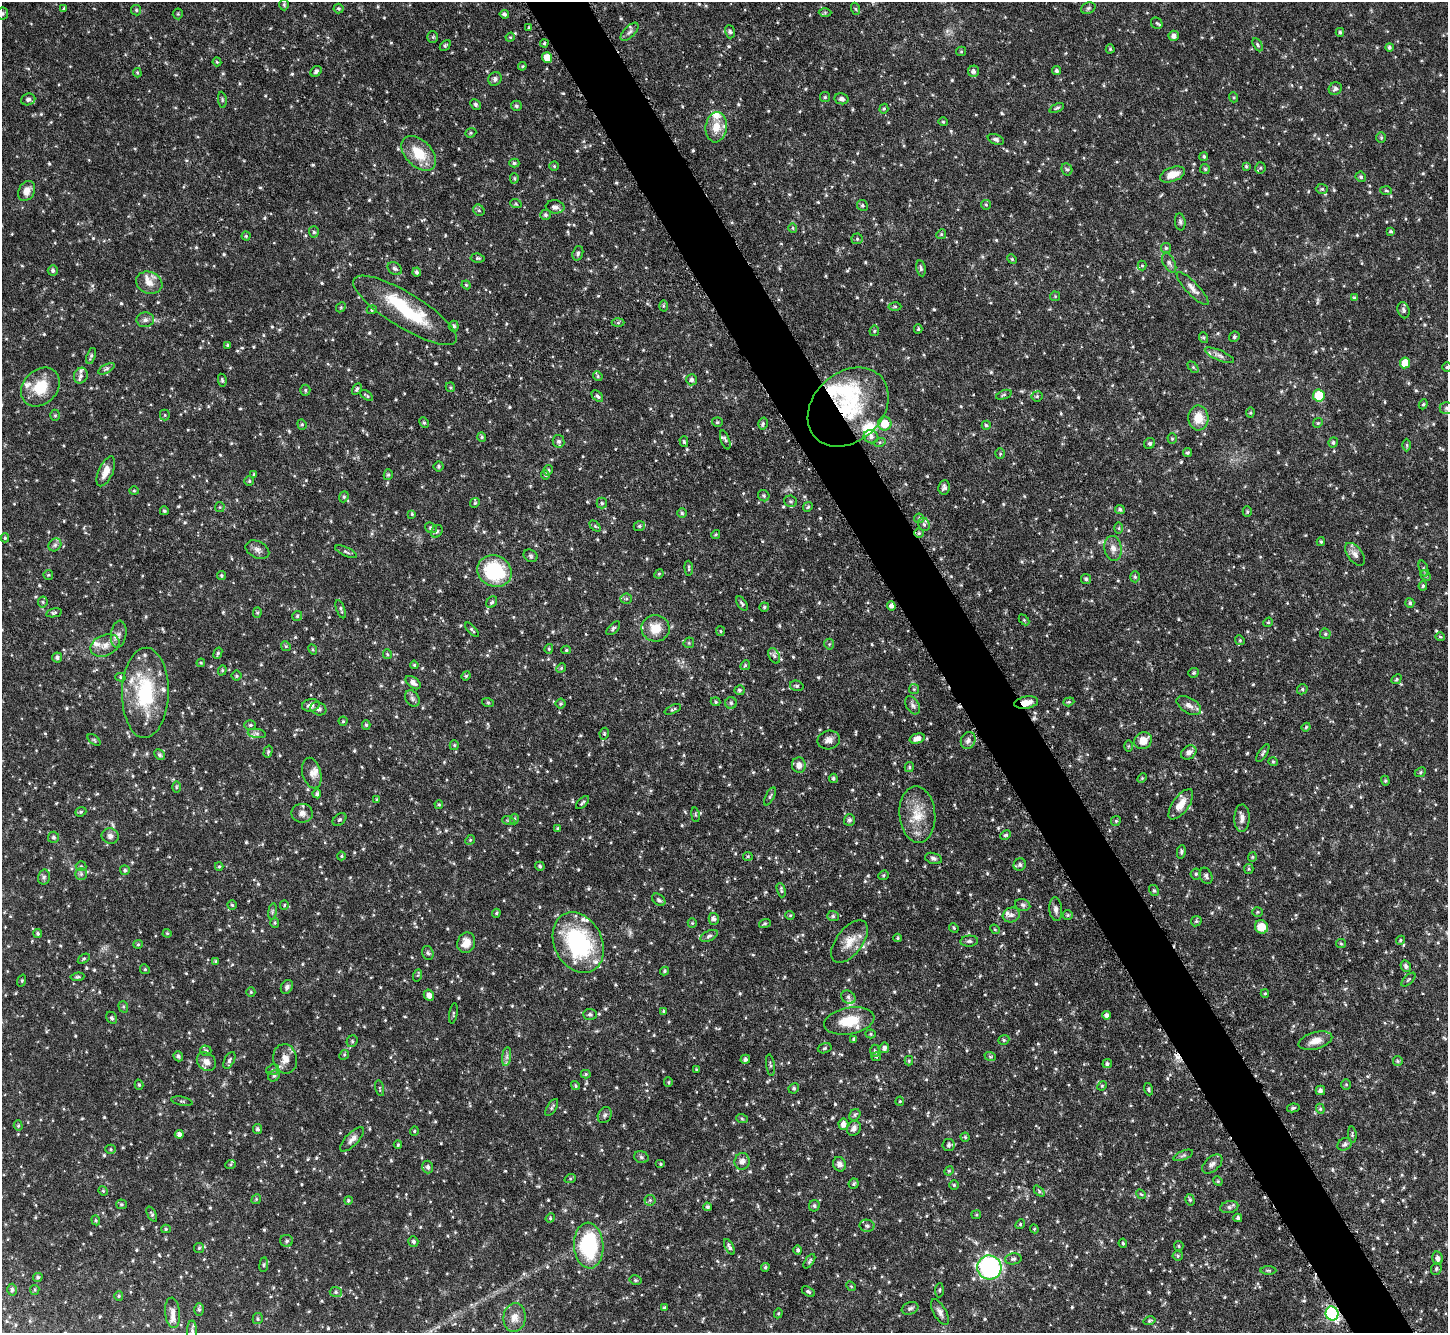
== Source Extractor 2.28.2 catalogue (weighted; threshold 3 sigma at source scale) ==
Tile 6 of 4 x 4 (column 2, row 2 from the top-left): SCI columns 1452-2897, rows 2962-4292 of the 5793 x 5782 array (HDU 1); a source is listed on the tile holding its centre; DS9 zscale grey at full resolution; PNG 1450 x 1335 px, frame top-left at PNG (2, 2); each listed source drawn as its Kron ellipse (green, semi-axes under 4 px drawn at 4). Shown black and unused: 4% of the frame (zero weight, under 4 of 8 exposures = <1% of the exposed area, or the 3 px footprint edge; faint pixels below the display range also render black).
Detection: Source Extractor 2.28.2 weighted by HDU 2 'WHT'; one run over the whole footprint, this tile lists its part. Background 0.0966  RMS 0.0043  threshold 0.0174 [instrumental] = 3 sigma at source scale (4.09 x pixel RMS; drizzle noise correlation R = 1.36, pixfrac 0.8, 0.05/0.05 arcsec/px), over >= 5 px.
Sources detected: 843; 1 inside a brighter object's white glare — neither listed nor drawn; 24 inside a brighter listed object's ellipse — not listed separately; of the other 818, all 500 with FLUX_AUTO >= 0.464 (the completeness limit of this list) listed and drawn (318 fainter detections not listed), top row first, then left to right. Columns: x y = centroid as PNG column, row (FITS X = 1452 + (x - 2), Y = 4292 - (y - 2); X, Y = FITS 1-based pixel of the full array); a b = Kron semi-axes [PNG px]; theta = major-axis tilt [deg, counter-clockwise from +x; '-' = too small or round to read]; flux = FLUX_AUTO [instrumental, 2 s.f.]
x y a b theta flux
284 4 6 5 - 0.62
1088 8 7 5 22 0.77
64 9 4 3 - 0.51
338 9 5 5 - 0.64
856 9 6 4 -70 0.47
136 10 5 5 - 0.63
825 12 6 4 1 0.57
3 14 6 5 - 0.68
178 14 5 5 - 0.55
504 14 5 4 - 0.89
1157 23 6 5 - 0.74
529 27 3 3 - 0.49
630 32 11 5 46 1.4
730 32 7 5 -73 0.7
1340 32 4 4 - 0.64
1174 36 5 5 - 1.7
433 37 5 5 - 0.62
510 37 5 4 - 0.5
544 43 4 3 - 0.51
1258 45 7 4 -62 0.72
445 46 6 4 48 0.65
1389 47 4 4 - 0.74
1110 49 4 4 - 0.52
961 51 5 4 - 0.54
547 57 5 5 - 5.8
217 62 4 4 - 0.5
522 66 4 4 - 0.49
316 71 6 5 - 0.93
973 71 5 5 - 1.2
1056 71 4 4 - 0.86
137 73 5 4 - 0.52
495 79 7 6 - 1.2
1335 89 7 6 - 0.98
825 97 5 5 - 0.62
1233 97 5 3 - 0.51
28 99 7 6 - 1.3
842 99 7 5 -12 1.2
222 100 8 4 -82 0.66
475 104 6 4 -47 0.89
516 106 5 5 - 0.84
1057 108 8 4 25 0.68
884 109 5 4 - 0.55
943 122 4 4 - 0.47
716 127 15 10 84 5.9
471 133 6 4 21 0.6
1381 138 5 4 - 0.54
996 139 8 5 -22 1.1
419 153 21 13 -45 10
1204 156 4 4 - 0.73
514 163 5 4 - 0.65
554 166 4 4 - 0.49
1246 166 4 3 - 0.53
1260 168 5 5 - 0.68
1067 169 6 5 - 0.76
1205 169 5 5 - 0.62
1172 174 13 7 20 4.8
1361 177 5 4 - 0.76
514 178 5 4 - 0.6
1322 189 6 5 - 0.73
1386 190 6 4 -3 0.52
27 191 10 8 61 3.4
516 204 6 4 -19 0.52
862 205 6 5 - 0.74
986 205 5 4 - 0.49
555 207 9 6 -6 1.4
479 210 6 5 - 0.69
546 215 5 5 - 0.83
1180 222 8 5 -83 0.87
793 228 5 4 - 0.52
1391 231 3 3 - 0.54
314 232 5 5 - 0.89
941 234 5 4 - 0.56
246 236 4 4 - 0.53
857 239 5 5 - 0.57
1166 248 5 5 - 0.63
578 253 7 5 71 0.85
478 258 7 4 -6 0.69
1012 259 5 4 - 0.51
1169 263 10 6 -62 1.3
1142 266 5 4 - 0.49
395 268 8 5 -32 0.95
921 268 8 4 -79 0.92
53 270 5 5 - 0.85
417 272 4 4 - 0.83
149 283 13 11 -21 3.5
466 285 4 4 - 0.47
1192 289 22 6 -47 2.8
1055 296 5 5 - 0.49
1354 298 4 4 - 0.7
663 306 5 3 - 0.48
895 306 6 4 -1 0.58
341 307 5 4 - 0.48
372 310 5 4 - 0.5
405 310 60 17 -31 25
1404 310 8 5 -75 0.96
145 320 9 7 6 1.5
618 323 6 4 2 0.64
454 326 5 5 - 0.89
918 329 4 4 - 0.55
874 331 5 5 - 0.54
1234 337 5 5 - 0.73
1204 338 5 3 - 0.52
228 345 4 3 - 0.53
1219 355 16 5 -23 1.6
91 356 8 4 71 0.81
1405 363 5 5 - 6.6
1193 367 6 4 -46 0.61
1447 367 4 4 - 0.54
106 369 9 4 30 0.82
81 376 8 6 65 1.5
598 376 5 4 - 0.51
222 380 6 4 -80 0.62
691 380 5 5 - 1.3
40 387 21 17 46 11
450 387 5 4 - 0.5
357 389 6 4 60 0.8
305 390 5 5 - 0.62
367 395 7 3 -37 0.59
1004 395 8 4 21 0.64
597 396 7 4 -45 0.95
1037 396 5 5 - 0.58
1319 396 6 5 - 14
1423 404 5 4 - 0.6
848 407 45 34 43 37
1446 408 7 5 0 0.88
1250 413 5 4 - 0.51
55 415 5 4 - 0.57
165 415 5 5 - 0.55
1198 418 12 10 -89 6.4
717 422 5 4 - 0.6
424 423 5 4 - 0.56
763 423 6 4 74 0.73
1318 423 5 4 - 0.53
302 424 5 4 - 0.57
885 424 7 6 - 6.9
986 425 4 4 - 0.68
482 437 5 4 - 0.59
871 437 7 6 - 1.3
1172 439 5 4 - 0.54
725 440 10 3 -71 0.71
559 441 6 6 - 1.1
684 442 5 4 - 0.6
880 442 6 4 19 0.51
1333 442 5 4 - 0.67
1150 443 6 5 - 0.69
1407 445 6 4 -89 0.55
1187 453 4 4 - 0.64
1000 454 5 4 - 0.5
439 466 5 5 - 0.72
548 470 5 4 - 0.76
106 471 16 7 66 4.1
254 474 4 4 - 0.49
388 475 5 4 - 0.64
545 475 4 4 - 0.49
249 481 5 4 - 0.57
944 487 7 5 83 1.2
134 491 4 4 - 0.47
764 496 6 5 - 0.77
344 497 6 4 68 0.65
791 501 6 5 - 0.76
475 503 5 4 - 0.54
602 503 5 5 - 0.53
220 507 5 5 - 0.5
808 507 5 4 - 0.59
1120 509 5 4 - 0.87
164 511 4 4 - 0.56
1247 512 5 4 - 0.57
682 513 5 5 - 0.7
412 514 4 4 - 0.54
919 518 5 4 - 0.54
924 524 7 5 -67 0.98
595 526 6 4 -45 0.67
639 526 6 5 - 0.71
431 528 6 5 - 0.74
1119 528 6 4 89 0.5
437 531 7 5 56 0.74
919 533 4 4 - 0.62
716 534 4 4 - 0.53
5 538 4 4 - 0.56
1321 542 4 3 - 0.49
55 545 7 5 45 0.98
1113 548 12 8 -82 2.7
257 550 12 8 -27 2
346 552 12 4 -25 0.89
1355 554 13 7 -52 2.3
531 556 7 6 - 0.88
689 568 7 3 -86 0.68
1423 569 8 3 -71 0.69
495 571 17 15 -27 28
659 574 5 4 - 0.49
48 575 5 5 - 0.47
221 575 4 4 - 0.59
1426 576 6 4 -45 0.74
1135 577 5 4 - 0.6
1086 579 5 5 - 0.65
1423 586 5 4 - 0.67
626 599 5 5 - 0.7
43 602 5 5 - 0.64
492 602 6 5 - 0.72
742 603 8 4 -58 0.91
1410 603 5 4 - 0.77
891 606 5 4 - 1.6
764 607 5 4 - 0.64
341 609 9 4 -70 0.78
257 612 5 4 - 0.59
54 613 8 4 11 0.71
297 616 5 5 - 0.64
1024 620 6 4 -45 0.5
1268 622 5 4 - 0.52
613 628 8 4 45 0.74
655 628 14 13 - 6.8
472 630 9 3 -47 0.69
720 631 5 4 - 0.49
119 634 13 7 81 2.1
1325 634 5 5 - 0.7
1440 637 5 4 - 0.54
1240 640 5 4 - 0.56
689 643 5 5 - 0.55
829 644 5 5 - 0.62
105 645 15 10 23 3.8
286 646 5 4 - 0.56
313 649 5 4 - 0.49
549 649 5 4 - 0.54
566 650 5 4 - 0.57
218 653 6 3 68 0.59
387 654 5 4 - 0.57
774 656 8 5 -62 1.1
57 657 5 5 - 1.2
201 663 4 4 - 0.48
414 665 4 3 - 0.49
745 665 5 4 - 0.57
561 668 5 4 - 0.48
222 670 5 4 - 0.51
1194 673 5 5 - 0.55
236 676 5 5 - 0.6
466 676 5 4 - 0.48
120 677 5 4 - 0.57
1397 679 5 4 - 0.5
413 683 9 5 -37 1.8
797 686 7 5 -14 0.74
914 689 5 5 - 0.58
1302 689 5 5 - 0.62
739 690 5 5 - 0.83
145 693 45 23 89 30
412 698 9 6 -58 1.3
715 702 5 4 - 0.57
1069 702 6 4 19 0.55
488 703 6 4 -19 0.49
731 703 6 6 - 0.83
1026 703 12 6 10 4.4
561 704 5 5 - 0.61
311 705 9 6 11 1.9
913 705 10 6 -59 1.2
1189 705 13 7 -31 2.4
318 709 8 6 -19 1.3
673 709 9 4 25 0.67
343 721 4 4 - 0.52
250 725 6 5 - 0.64
366 725 4 4 - 0.56
1306 727 4 3 - 0.49
257 733 9 4 -9 1.2
604 734 6 4 80 0.69
917 739 8 5 16 2.5
94 740 7 4 -38 0.57
829 740 11 9 12 2.3
968 740 8 7 - 1.5
1143 741 9 8 - 4.8
454 745 5 4 - 0.52
1128 746 6 4 89 0.47
268 752 6 4 74 0.59
1189 752 8 6 34 2
1263 753 10 3 59 0.79
159 755 5 4 - 0.9
1273 762 5 4 - 0.55
799 765 8 7 - 2.3
909 767 5 4 - 0.56
1420 772 6 4 24 0.56
312 773 15 9 -75 2.5
833 778 4 4 - 0.62
1142 778 5 4 - 0.46
1385 781 5 4 - 0.49
176 787 6 4 89 0.51
317 794 4 4 - 0.83
770 796 10 4 64 0.68
377 800 3 3 - 0.59
582 803 8 3 45 0.67
439 804 4 3 - 0.55
1181 804 18 8 54 5.2
81 812 6 4 22 0.6
302 813 10 9 - 2.2
695 815 7 3 -81 0.49
917 815 28 18 -85 10
1242 818 14 7 88 2
339 819 7 5 38 0.81
514 819 5 4 - 0.59
508 820 6 4 -18 0.59
849 820 6 5 - 0.86
1116 821 5 4 - 0.57
558 828 4 3 - 0.5
1005 835 5 3 - 0.54
110 836 8 7 - 1.6
53 837 5 5 - 0.99
470 840 5 4 - 0.5
1181 852 7 4 78 0.66
341 856 4 4 - 0.51
748 856 5 4 - 0.58
1252 857 5 4 - 0.49
933 858 8 5 -17 1.1
1020 865 6 6 - 1.1
81 866 5 5 - 0.55
219 866 4 4 - 0.51
540 866 5 4 - 0.81
1249 869 5 4 - 0.51
125 870 5 5 - 0.74
81 874 5 5 - 0.81
1196 874 5 5 - 0.7
883 875 5 4 - 0.59
1206 876 8 6 -66 1.1
44 877 7 5 76 0.92
781 890 7 4 -74 0.75
1154 891 6 4 -58 0.68
659 900 7 5 -39 0.91
232 905 5 4 - 0.51
284 905 5 4 - 0.53
1023 905 8 5 -17 0.96
1056 909 12 6 -84 1.5
272 911 8 4 81 0.66
1257 912 5 4 - 0.57
496 913 4 4 - 0.53
790 915 5 4 - 0.49
1011 915 9 7 18 1.4
1068 915 5 5 - 0.59
833 916 6 5 - 0.81
714 919 6 5 - 1.4
1196 921 5 5 - 0.6
275 923 5 4 - 0.51
692 923 5 4 - 0.48
765 923 6 4 17 0.55
1261 927 7 6 - 6.6
954 928 5 4 - 0.47
995 929 5 4 - 0.48
38 933 4 4 - 0.67
167 933 4 4 - 0.49
709 936 9 5 25 1
898 938 4 4 - 0.48
1400 940 5 4 - 0.54
849 941 25 13 53 6
969 941 9 5 5 0.96
466 943 10 8 68 4.7
578 943 32 24 -63 44
138 944 5 4 - 0.5
1341 944 5 4 - 0.5
428 953 7 5 -74 0.77
84 959 6 3 34 0.53
216 961 4 4 - 0.67
1406 966 6 5 - 1
145 969 5 4 - 0.58
664 971 4 3 - 0.5
418 975 6 4 71 0.48
77 977 7 3 6 0.69
1408 980 9 3 44 0.55
22 981 6 4 70 0.51
287 987 7 5 56 1.2
251 992 5 4 - 0.5
1265 993 4 4 - 0.49
429 995 6 5 - 2.4
848 997 7 6 - 1.3
123 1007 6 4 -70 0.59
663 1011 4 4 - 0.52
453 1014 10 3 80 0.51
590 1014 7 5 -3 0.83
1106 1015 4 4 - 1.4
112 1018 6 5 - 0.81
849 1021 25 13 10 9.7
871 1034 5 4 - 0.51
854 1039 4 3 - 0.6
1004 1040 5 4 - 0.67
352 1041 6 5 - 0.66
1315 1041 17 8 15 4
825 1048 7 5 17 0.63
884 1048 5 5 - 1.4
206 1051 5 5 - 0.88
875 1051 6 4 -89 0.65
344 1055 5 4 - 0.47
178 1056 5 4 - 1
990 1056 6 3 -20 0.55
507 1057 9 4 82 1.2
876 1057 5 4 - 0.5
285 1059 15 12 -78 3.9
745 1059 5 4 - 0.97
229 1060 9 5 63 0.92
909 1061 4 4 - 0.48
1398 1061 5 5 - 0.55
206 1062 10 8 -43 2.4
1107 1064 4 4 - 0.8
770 1065 11 3 -82 0.66
696 1069 4 3 - 0.49
273 1070 6 5 - 0.83
586 1074 5 4 - 0.56
274 1076 6 5 - 0.78
668 1082 5 4 - 0.53
1346 1084 5 5 - 0.59
139 1085 5 4 - 0.52
575 1086 4 4 - 0.55
1102 1086 5 4 - 0.5
380 1088 8 3 -77 0.5
794 1088 5 5 - 0.67
1149 1089 6 4 -71 0.69
1320 1090 5 5 - 1.2
182 1101 11 2 -12 0.5
900 1101 4 4 - 0.49
552 1108 9 4 58 0.76
1293 1108 6 4 11 0.68
1320 1109 5 4 - 0.52
605 1115 8 6 62 1.1
855 1115 6 5 - 0.72
742 1119 6 4 -20 0.53
843 1124 6 5 - 2.5
18 1126 5 4 - 0.56
854 1128 8 6 59 1.6
257 1129 5 4 - 0.86
414 1131 5 4 - 0.5
179 1134 4 4 - 1.5
1352 1135 8 4 -84 0.65
965 1137 4 4 - 0.58
352 1139 16 6 46 2
1345 1144 7 6 - 0.96
398 1145 4 3 - 0.54
949 1145 6 6 - 1.2
111 1149 5 4 - 0.59
1183 1155 10 4 22 0.9
641 1157 7 5 -18 0.87
742 1161 8 7 - 2
230 1164 5 4 - 0.51
660 1164 5 4 - 0.51
839 1164 7 6 - 1.6
1212 1164 12 7 41 1.7
428 1167 6 5 - 1.2
949 1171 5 4 - 0.48
570 1179 6 4 18 0.52
1218 1181 5 4 - 0.5
854 1184 5 5 - 0.73
954 1185 4 4 - 0.51
103 1191 5 4 - 0.48
1039 1191 6 4 -47 0.57
1141 1194 5 4 - 0.48
256 1199 5 4 - 0.51
348 1200 4 4 - 0.56
650 1200 5 5 - 0.63
1190 1200 6 4 -73 0.59
121 1204 5 5 - 0.57
814 1206 6 5 - 0.86
708 1207 4 4 - 0.75
1229 1207 9 6 14 1.2
152 1214 8 4 -61 0.69
976 1215 5 4 - 0.49
550 1218 5 4 - 0.49
1238 1218 4 4 - 0.83
96 1220 5 4 - 0.53
1020 1224 5 4 - 0.55
867 1226 7 6 - 1
166 1229 5 4 - 0.49
1034 1229 4 4 - 0.47
287 1241 6 6 - 0.97
413 1242 5 5 - 0.98
1123 1243 5 4 - 0.61
589 1246 23 14 -86 35
1179 1246 5 4 - 0.49
729 1247 8 4 -62 1.1
199 1248 5 5 - 0.65
798 1250 4 4 - 0.72
1178 1256 5 4 - 0.57
1438 1258 7 5 -76 1.4
1013 1259 8 5 5 1.1
809 1261 8 3 55 0.76
264 1265 7 4 83 0.66
765 1267 4 4 - 0.59
989 1267 12 12 - 82
1436 1269 6 5 - 0.65
1268 1270 8 3 0 0.52
38 1277 5 4 - 0.72
635 1280 6 4 -13 0.62
851 1286 5 4 - 0.47
12 1290 6 4 89 0.91
35 1290 5 4 - 0.51
939 1290 7 4 85 0.58
336 1292 6 5 - 0.8
808 1292 7 4 -31 0.75
119 1296 5 4 - 0.51
664 1308 4 3 - 0.62
910 1308 8 6 19 1.1
199 1309 6 5 - 0.67
940 1312 14 6 -61 1.9
173 1313 15 7 -84 2.7
778 1313 5 4 - 0.48
1332 1313 7 6 - 70
514 1318 14 11 82 3.9
258 1319 5 5 - 0.59
1150 1321 6 4 15 0.56
192 1332 12 5 90 1.1
Overlapping masked pixels (flux is a lower limit): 3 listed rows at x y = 848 407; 1026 703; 1332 1313
Isophote crosses this tile's border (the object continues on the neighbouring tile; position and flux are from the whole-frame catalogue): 4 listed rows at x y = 3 14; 1447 367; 1446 408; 192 1332